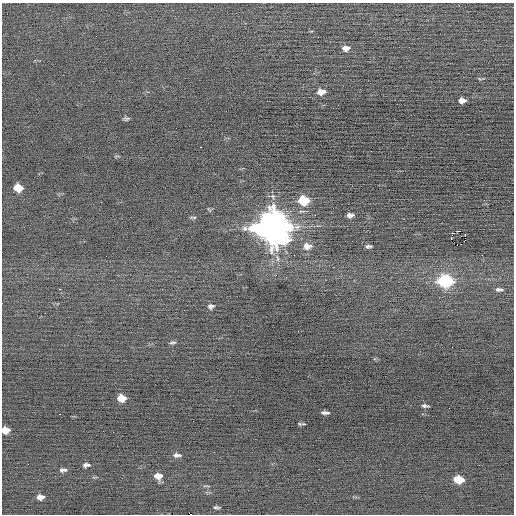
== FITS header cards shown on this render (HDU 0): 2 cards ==
NAXIS1  =                  512 / Axis length
NAXIS2  =                  512 / Axis length

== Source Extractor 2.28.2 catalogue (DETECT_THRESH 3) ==
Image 512 x 512 px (HDU 0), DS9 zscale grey, 1 PNG px = 1 image px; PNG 516 x 516 px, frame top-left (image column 1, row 512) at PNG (2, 3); no overlay
Background 0.00721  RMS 0.65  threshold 1.95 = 3 sigma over >= 5 px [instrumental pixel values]
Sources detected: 44; all 44 listed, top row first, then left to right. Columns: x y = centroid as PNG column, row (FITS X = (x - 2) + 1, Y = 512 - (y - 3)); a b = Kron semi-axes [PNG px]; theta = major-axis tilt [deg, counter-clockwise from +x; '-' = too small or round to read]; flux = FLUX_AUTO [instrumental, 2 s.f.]
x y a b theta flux
96 36 2 2 - 18
346 48 10 7 5 240
321 92 10 7 2 340
462 100 7 5 2 250
126 119 8 4 8 91
200 147 2 2 - 66
116 156 7 3 5 46
18 188 8 6 -6 790
303 200 9 7 1 1800
209 209 8 3 -56 50
315 215 2 2 - 180
350 215 8 6 2 170
193 217 10 3 0 70
272 227 13 11 -16 98000
457 231 3 2 - 210
453 233 2 2 - 37
465 235 2 2 - 250
451 238 3 2 - 770
461 244 2 2 - 22
307 246 12 8 0 350
368 246 9 4 3 110
482 255 2 2 - 120
38 265 2 2 - 26
445 281 10 7 -5 5400
59 289 3 2 - 400
499 289 11 6 -3 150
211 306 8 6 7 140
172 343 9 5 7 94
452 347 2 2 - 25
122 398 7 6 - 700
425 406 7 3 -5 99
325 412 8 3 -3 130
60 414 3 2 - 340
300 424 6 4 -36 63
5 430 7 6 - 570
177 455 10 5 -1 170
86 465 9 5 3 140
63 470 9 5 2 140
158 476 9 7 -7 420
459 479 8 6 -9 950
206 486 13 2 0 66
40 497 8 6 5 240
217 507 7 3 -5 86
190 514 2 2 - 400
At the frame edge (FLAGS 8, measured only in part): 2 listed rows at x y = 5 430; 190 514